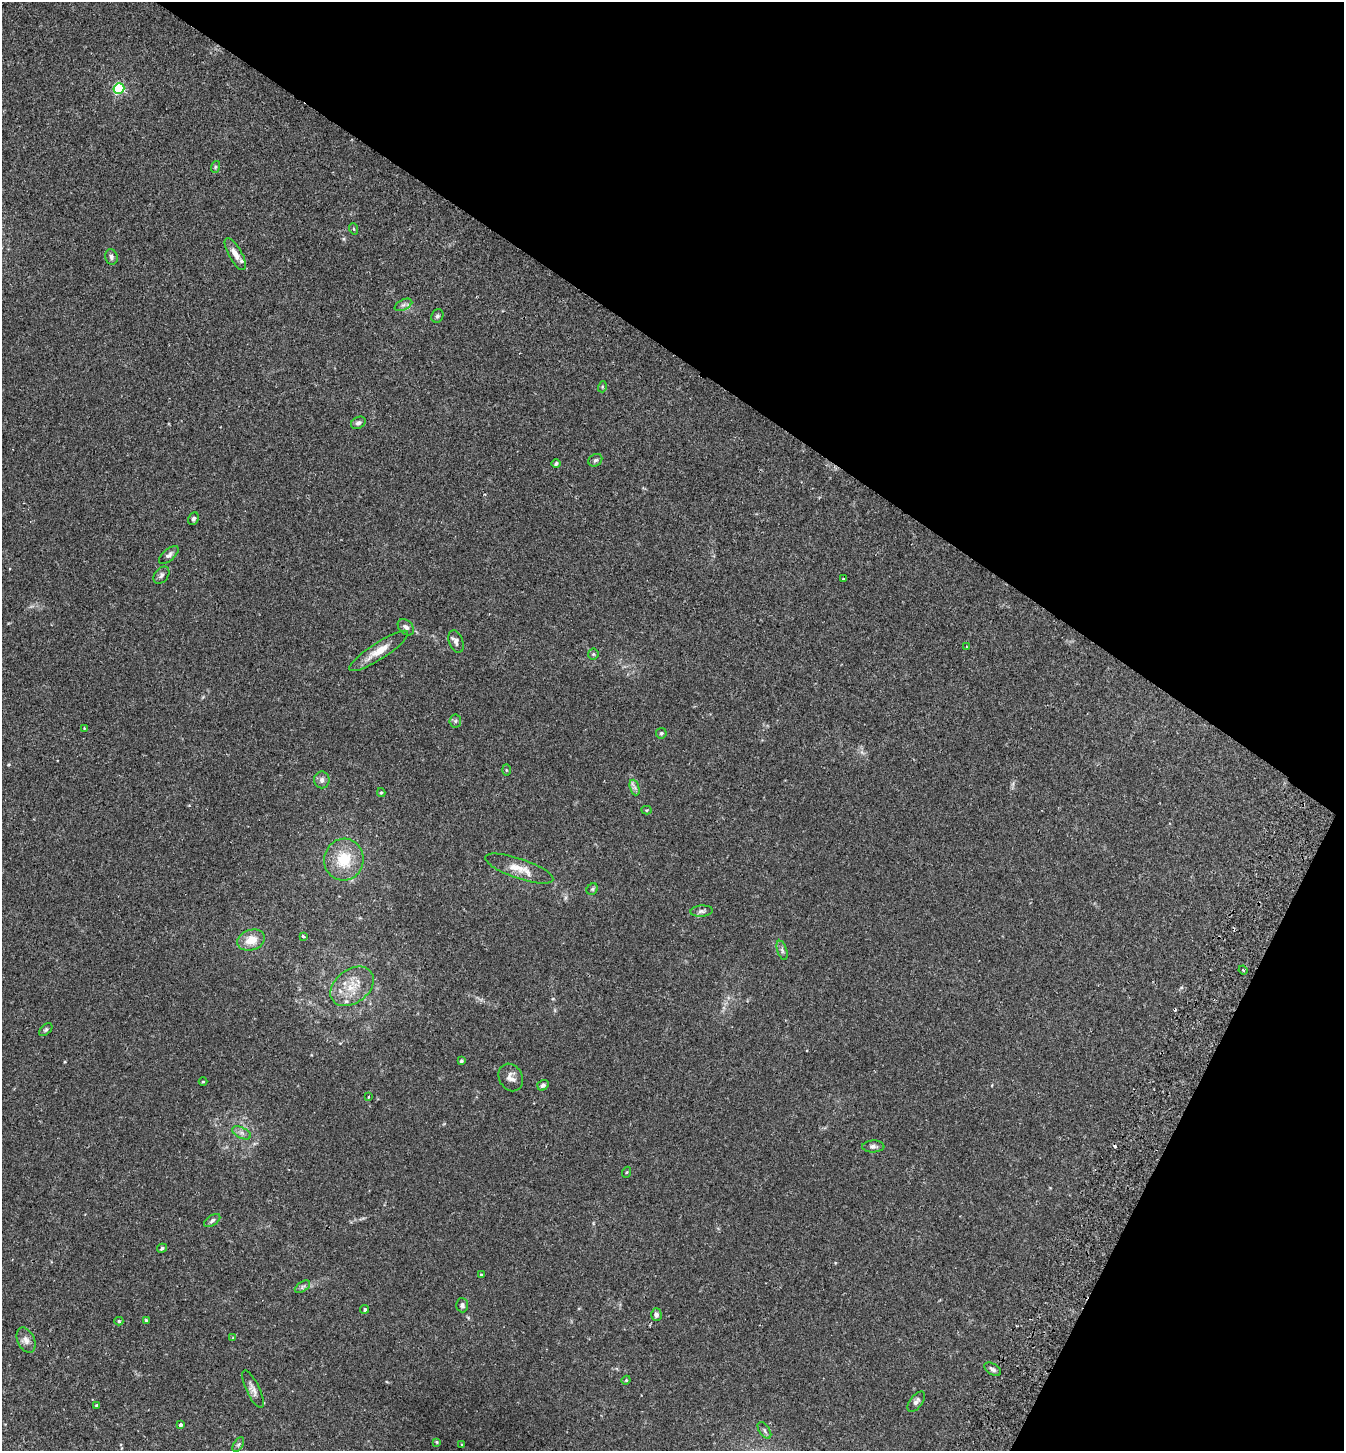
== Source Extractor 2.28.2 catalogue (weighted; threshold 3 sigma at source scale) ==
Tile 8 of 4 x 4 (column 4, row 2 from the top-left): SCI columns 4224-5565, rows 2930-4378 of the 5900 x 5859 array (HDU 1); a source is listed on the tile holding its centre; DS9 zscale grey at full resolution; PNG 1346 x 1453 px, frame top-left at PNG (2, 2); each listed source drawn as its Kron ellipse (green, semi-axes under 4 px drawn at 4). Shown black and unused: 30% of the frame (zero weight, under 2 of 3 exposures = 3% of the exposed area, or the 3 px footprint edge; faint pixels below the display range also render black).
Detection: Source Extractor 2.28.2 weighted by HDU 2 'WHT'; one run over the whole footprint, this tile lists its part. Background 0.0281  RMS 0.0045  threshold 0.0201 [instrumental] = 3 sigma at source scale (4.5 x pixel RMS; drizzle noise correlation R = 1.50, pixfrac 1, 0.05/0.05 arcsec/px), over >= 5 px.
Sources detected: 70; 2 cosmic-ray / hot-pixel residue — neither listed nor drawn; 1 inside a brighter listed object's ellipse — not listed separately; the other 67 listed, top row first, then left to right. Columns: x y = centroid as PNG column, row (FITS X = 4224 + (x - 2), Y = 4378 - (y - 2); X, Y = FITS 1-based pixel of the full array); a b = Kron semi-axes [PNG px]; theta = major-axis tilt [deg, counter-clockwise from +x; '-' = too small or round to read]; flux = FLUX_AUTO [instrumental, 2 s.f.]
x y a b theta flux
119 88 5 5 - 51
215 167 6 4 72 0.53
354 229 6 3 -71 0.42
235 254 18 6 -61 3.3
111 257 8 6 -76 1.2
403 305 9 5 27 1.2
437 316 7 5 62 0.96
602 387 5 3 - 0.41
358 423 8 5 28 1.2
595 460 7 6 - 0.89
556 463 4 4 - 0.93
193 519 6 5 - 0.93
169 555 12 5 39 1.5
161 575 9 6 51 1.3
843 579 3 2 - 0.42
406 627 9 6 -45 1.4
456 642 12 7 -71 1.7
967 647 4 2 - 0.29
379 651 35 8 33 6.6
593 654 5 5 - 0.54
455 721 6 6 - 0.75
84 728 3 2 - 0.36
661 733 5 5 - 0.62
506 770 5 3 - 0.41
322 780 8 8 - 1.8
635 788 8 4 -71 1.3
381 793 4 4 - 0.5
647 810 5 4 - 0.46
344 860 21 19 78 14
519 869 36 10 -19 6.6
592 889 6 5 - 0.65
702 911 11 5 4 1.3
304 936 3 3 - 1.3
251 940 14 10 19 6.4
782 950 10 5 -72 1.1
1243 970 4 3 - 0.38
352 986 24 16 38 10
46 1030 8 5 44 0.78
461 1061 4 3 - 0.69
511 1077 14 11 -60 3
203 1082 4 3 - 0.37
543 1085 6 5 - 1.1
368 1097 4 2 - 0.33
242 1133 10 5 -26 1.6
873 1146 11 6 1 1.4
627 1172 5 3 - 0.42
212 1220 9 5 34 1
162 1248 5 4 - 0.88
481 1275 3 3 - 0.47
302 1287 8 5 32 1
462 1305 7 6 - 1.1
365 1309 5 4 - 0.71
656 1315 6 5 - 1.5
146 1320 3 3 - 0.4
119 1321 4 4 - 0.54
233 1337 4 3 - 0.3
26 1340 13 8 -65 2.5
993 1369 9 5 -33 1.4
626 1380 4 4 - 0.43
253 1389 20 6 -65 2.4
916 1402 12 6 54 1.6
97 1405 4 4 - 0.62
181 1425 4 4 - 0.95
764 1430 9 5 -55 1
437 1442 4 3 - 0.41
238 1445 8 4 58 0.82
462 1445 4 2 - 0.39